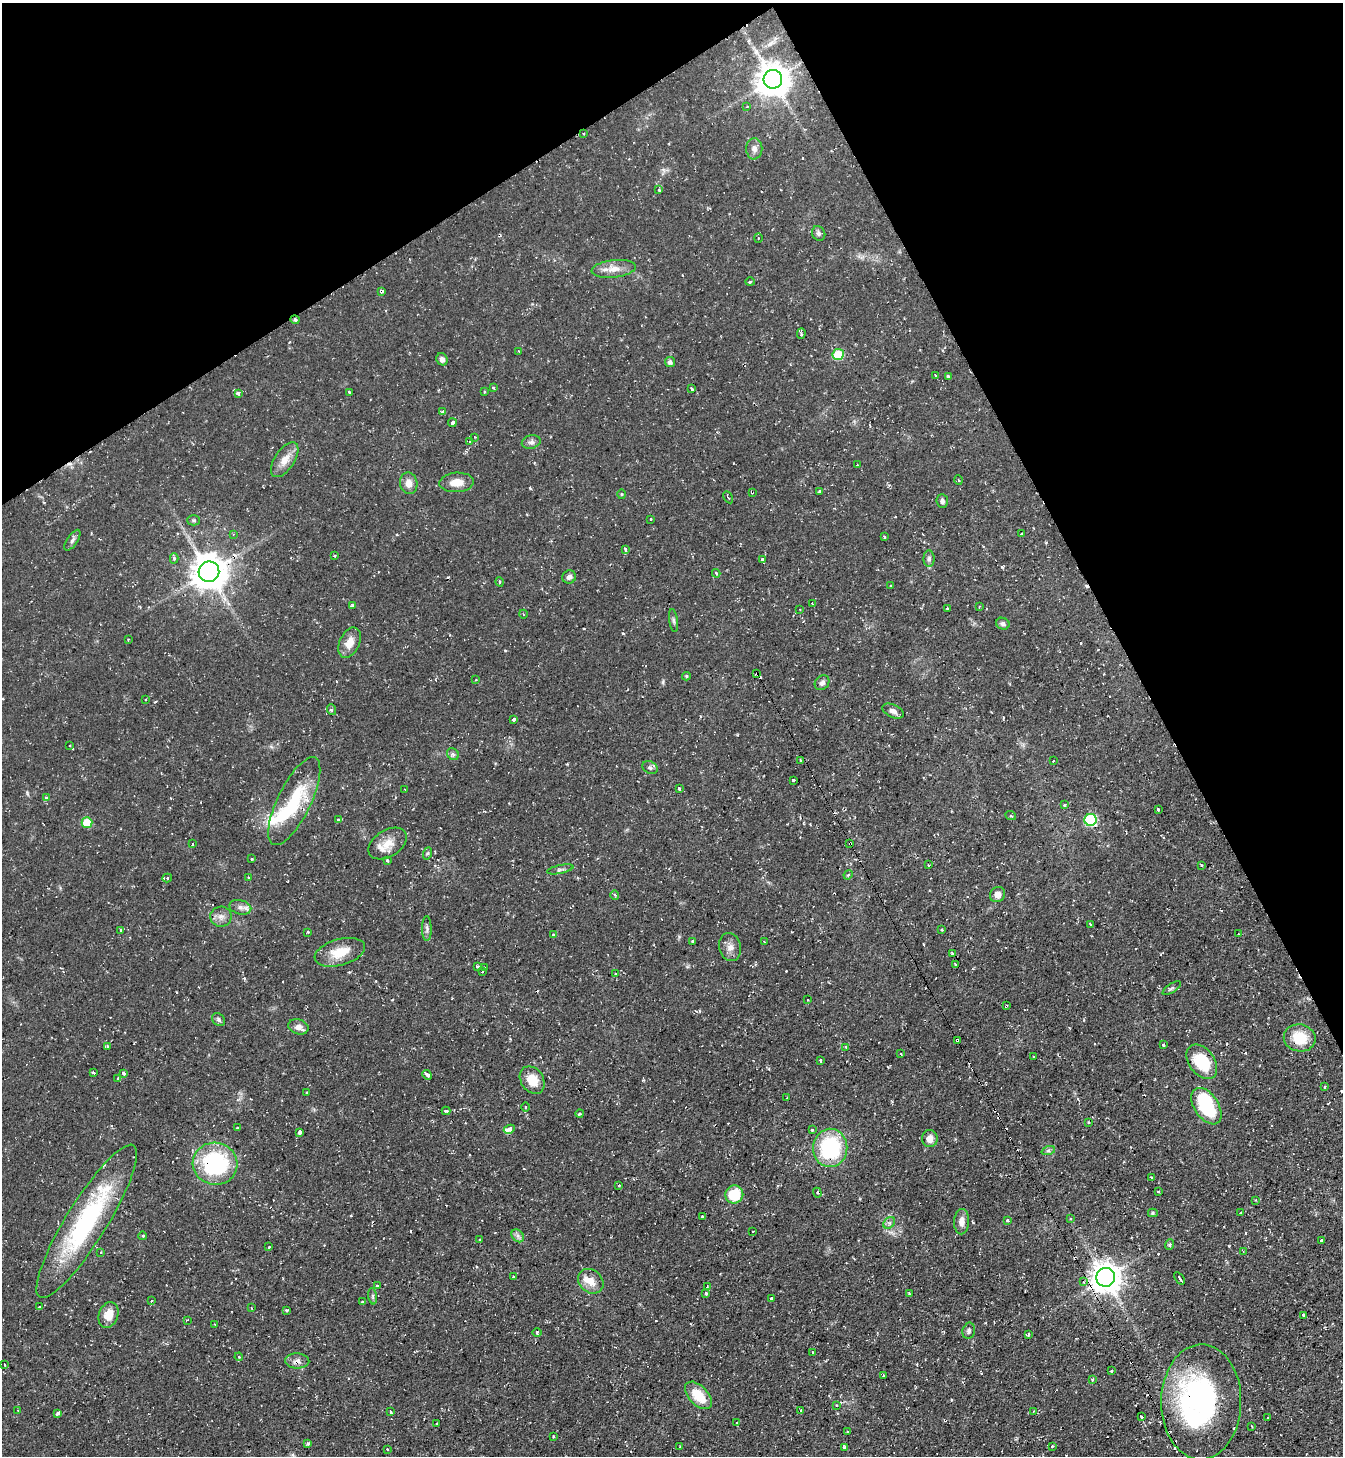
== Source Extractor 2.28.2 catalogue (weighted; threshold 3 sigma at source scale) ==
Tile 3 of 4 x 4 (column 3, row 1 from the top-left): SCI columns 2835-4175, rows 4363-5816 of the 5806 x 5816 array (HDU 1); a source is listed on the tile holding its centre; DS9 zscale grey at full resolution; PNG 1345 x 1458 px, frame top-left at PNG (2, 3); each listed source drawn as its Kron ellipse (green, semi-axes under 4 px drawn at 4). Shown black and unused: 25% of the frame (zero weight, under 2 of 3 exposures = <1% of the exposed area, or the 3 px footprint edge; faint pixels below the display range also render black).
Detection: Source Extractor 2.28.2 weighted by HDU 2 'WHT'; one run over the whole footprint, this tile lists its part. Background 0.0591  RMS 0.0061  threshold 0.0274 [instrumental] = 3 sigma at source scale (4.5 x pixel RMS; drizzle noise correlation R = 1.50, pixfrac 1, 0.05/0.05 arcsec/px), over >= 5 px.
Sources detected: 281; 3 inside a brighter object's white glare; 45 cosmic-ray / hot-pixel residue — neither listed nor drawn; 4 inside a brighter listed object's ellipse — not listed separately; the other 229 listed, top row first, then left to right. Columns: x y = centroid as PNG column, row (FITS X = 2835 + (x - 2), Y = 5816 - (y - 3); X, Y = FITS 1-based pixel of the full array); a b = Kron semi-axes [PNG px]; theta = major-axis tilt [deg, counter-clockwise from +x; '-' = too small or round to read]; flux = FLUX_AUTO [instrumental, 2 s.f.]
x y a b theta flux
773 79 9 9 - 1100
747 106 3 3 - 0.52
584 134 3 2 - 0.7
754 149 10 8 -89 3.1
659 190 3 3 - 1.4
819 233 7 6 - 1.7
758 238 5 4 - 0.66
614 269 22 8 6 6.8
750 282 4 4 - 0.74
381 292 3 3 - 2.3
295 320 4 3 - 1.4
801 334 5 3 - 2.6
519 351 3 3 - 0.61
838 355 5 5 - 27
442 359 6 5 - 2.2
670 362 5 5 - 1.8
935 376 3 3 - 1.7
948 376 4 3 - 1.9
493 388 3 3 - 0.92
692 389 3 3 - 1.2
484 392 3 3 - 0.61
238 393 4 3 - 2.9
349 393 3 3 - 1.9
443 412 4 3 - 0.99
452 423 4 3 - 3.8
474 437 4 3 - 0.47
470 441 4 3 - 0.69
531 442 9 6 14 2
285 460 20 9 56 6.8
857 465 3 3 - 0.78
959 480 4 3 - 0.64
457 482 17 9 4 7
409 483 11 8 -79 4.9
820 491 3 3 - 1.5
752 492 3 3 - 1.3
621 494 5 3 - 0.53
728 497 6 2 -60 0.98
942 501 7 5 -85 1.8
651 519 3 3 - 0.9
194 520 6 5 - 1
1021 533 3 2 - 0.64
233 534 3 3 - 0.42
884 537 3 3 - 1.1
72 540 12 5 56 1.9
625 549 4 3 - 2.2
335 556 3 2 - 0.62
174 558 5 4 - 1.3
762 559 4 3 - 4.7
929 559 8 5 88 1.6
209 572 10 10 - 1200
716 573 4 3 - 0.85
569 577 7 6 - 2.2
500 582 5 3 - 0.67
891 586 3 3 - 1.2
812 604 3 3 - 2.5
352 606 4 3 - 3.7
979 607 3 2 - 0.43
947 608 3 3 - 0.58
800 610 3 2 - 0.61
523 614 4 3 - 0.42
673 620 11 4 -83 1.4
1003 624 7 5 -25 1.8
128 639 2 2 - 0.56
349 643 16 10 64 6.9
757 674 4 3 - 2.1
686 676 4 3 - 0.81
476 680 4 2 - 0.38
822 683 8 6 47 2.2
146 699 2 2 - 0.43
332 710 5 3 - 0.92
893 711 11 6 -25 2.5
514 719 3 3 - 10
70 745 3 3 - 0.95
453 754 6 5 - 1.3
800 760 3 2 - 0.53
1053 761 3 2 - 0.74
650 768 8 6 -26 1.6
793 780 3 3 - 2.1
679 789 3 3 - 3.2
405 790 3 2 - 0.51
46 798 3 3 - 1.4
294 801 48 16 64 36
1064 805 3 3 - 1.3
1158 809 3 3 - 3.1
1011 816 5 3 - 0.62
338 820 3 3 - 1.2
1091 820 6 6 - 55
87 823 5 5 - 16
850 843 3 3 - 0.81
192 844 3 3 - 2
388 844 21 13 32 8.8
428 853 6 4 70 0.91
252 859 3 3 - 2
387 860 3 3 - 2.1
928 865 3 2 - 0.91
1201 865 3 3 - 1.5
560 869 13 3 12 1.4
848 875 5 4 - 0.66
249 877 4 2 - 0.54
167 878 5 4 - 1.5
615 895 5 4 - 0.81
998 895 8 7 - 3.6
240 907 11 7 -14 2.9
221 917 10 10 - 3.5
1090 924 3 3 - 3.2
427 929 12 4 -89 1.7
120 930 3 2 - 0.53
941 930 3 3 - 0.66
308 932 3 3 - 0.97
1239 934 2 2 - 0.37
553 935 3 3 - 1.4
692 941 3 3 - 2.7
764 942 3 2 - 0.65
730 947 14 10 -76 4.3
340 952 26 13 16 13
952 953 4 2 - 0.56
955 964 2 2 - 0.49
477 966 3 3 - 0.84
484 967 2 2 - 0.48
482 971 3 3 - 1.9
615 974 3 3 - 1.6
1172 988 11 4 35 1.1
808 1000 2 2 - 0.45
1006 1006 3 3 - 1.1
219 1020 7 5 -46 1.3
299 1027 10 7 -18 3.1
1300 1038 16 13 -10 16
957 1040 3 3 - 1.7
1163 1044 3 2 - 0.73
107 1046 3 3 - 1.7
846 1047 4 3 - 0.8
901 1054 3 2 - 0.6
1033 1057 2 2 - 0.62
820 1060 3 3 - 1.7
1202 1062 19 12 -53 24
93 1073 3 3 - 1.2
124 1074 4 3 - 7.1
427 1075 5 3 - 4.1
118 1078 3 3 - 1.1
532 1080 15 11 -55 10
1324 1087 3 2 - 0.82
307 1092 3 3 - 0.74
787 1098 3 2 - 0.57
1206 1106 20 12 -56 37
525 1107 5 3 - 0.78
446 1111 4 3 - 2.1
580 1113 4 3 - 0.88
1088 1122 3 2 - 0.51
238 1128 4 3 - 3
509 1129 6 3 27 9.4
812 1130 4 4 - 0.51
300 1132 3 3 - 12
930 1139 8 8 - 4.4
830 1148 19 17 84 52
1048 1151 7 4 18 1.2
215 1164 22 21 - 63
1151 1178 3 2 - 0.9
619 1185 3 2 - 0.66
1158 1191 3 3 - 0.86
817 1193 5 4 - 1
734 1194 9 9 - 19
1256 1200 3 3 - 0.74
1153 1213 5 4 - 0.82
1241 1213 3 3 - 0.74
702 1216 3 3 - 1.3
1070 1219 4 3 - 1.1
1007 1220 3 3 - 0.94
87 1221 89 20 58 82
962 1222 13 7 88 4.4
889 1223 6 5 - 1.3
753 1232 2 2 - 0.74
143 1236 4 3 - 0.58
518 1236 7 5 -46 1.9
480 1240 3 3 - 1.2
1322 1241 3 3 - 2.5
1169 1244 5 4 - 1.1
269 1247 3 3 - 0.65
1243 1251 4 2 - 0.46
100 1252 4 3 - 1.3
513 1277 4 3 - 1.6
1106 1277 9 9 - 920
1180 1278 7 3 -56 3.4
591 1281 14 11 -42 6.6
1083 1282 3 3 - 1.3
377 1286 3 3 - 2.2
707 1287 3 3 - 1.2
706 1293 4 3 - 0.71
909 1294 4 3 - 0.67
373 1296 8 4 -82 1.1
772 1299 3 3 - 11
151 1301 3 2 - 0.58
363 1302 3 3 - 1.1
39 1307 3 3 - 1.2
251 1308 3 2 - 0.64
287 1310 3 3 - 1.6
109 1315 13 9 70 8.6
1304 1315 4 3 - 1.4
187 1320 4 3 - 0.77
214 1324 3 2 - 0.44
969 1331 8 6 78 1.7
537 1332 5 3 - 0.7
1028 1334 3 3 - 1.3
812 1352 3 2 - 0.37
239 1357 4 4 - 0.91
297 1361 12 7 -2 3
5 1365 3 2 - 0.56
1111 1371 3 3 - 1.9
883 1375 3 2 - 0.66
1092 1380 3 3 - 0.61
698 1395 17 9 -46 14
1201 1402 57 40 89 130
836 1405 2 2 - 0.39
18 1410 3 2 - 0.46
801 1411 3 3 - 1.8
1033 1411 4 3 - 0.54
391 1412 3 3 - 1.3
58 1413 4 3 - 2
1142 1417 3 3 - 1.7
1268 1418 3 2 - 0.91
737 1423 3 2 - 0.45
436 1424 3 3 - 1.8
1252 1426 3 2 - 0.75
848 1432 3 2 - 0.49
554 1436 4 2 - 0.51
308 1443 3 3 - 1.5
1052 1446 3 3 - 1.1
680 1447 3 2 - 0.48
844 1447 4 3 - 2.4
387 1449 2 2 - 0.47
Overlapping masked pixels (flux is a lower limit): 12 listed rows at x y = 381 292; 295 320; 752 492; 209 572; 757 674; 850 843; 1006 1006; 957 1040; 830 1148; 1106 1277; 297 1361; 1201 1402
Unlisted compact peaks at least as high as the median listed source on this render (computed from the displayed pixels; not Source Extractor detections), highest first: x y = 663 682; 1002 567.